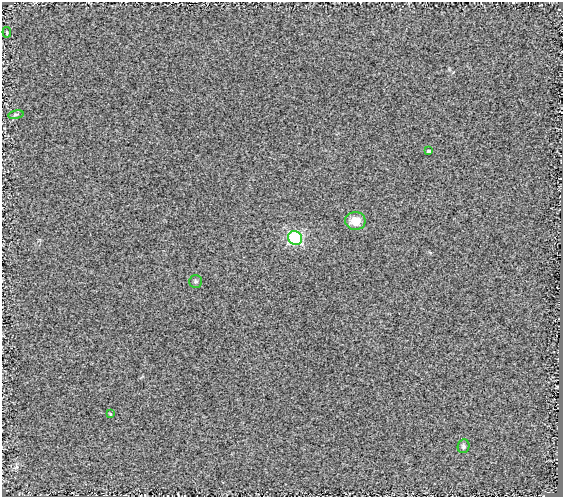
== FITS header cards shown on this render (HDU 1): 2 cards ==
NAXIS1  =                  561
NAXIS2  =                  495

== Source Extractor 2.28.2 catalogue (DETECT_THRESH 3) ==
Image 561 x 495 px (HDU 1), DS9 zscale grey, 1 PNG px = 1 image px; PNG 565 x 499 px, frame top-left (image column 1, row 495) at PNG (2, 2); each listed source drawn as its Kron ellipse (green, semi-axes under 4 px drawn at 4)
Background 0.625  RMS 0.39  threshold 1.16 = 3 sigma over >= 5 px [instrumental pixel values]
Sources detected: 8; all 8 listed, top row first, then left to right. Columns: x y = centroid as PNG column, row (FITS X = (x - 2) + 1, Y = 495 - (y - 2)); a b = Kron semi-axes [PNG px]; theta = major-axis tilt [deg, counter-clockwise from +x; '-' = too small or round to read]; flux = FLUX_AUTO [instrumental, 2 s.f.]
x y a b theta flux
7 32 5 4 - 27
16 115 8 4 9 39
428 151 3 3 - 52
355 221 10 9 - 390
295 238 7 6 - 2000
196 281 6 6 - 48
110 414 4 3 - 31
463 446 7 6 - 63